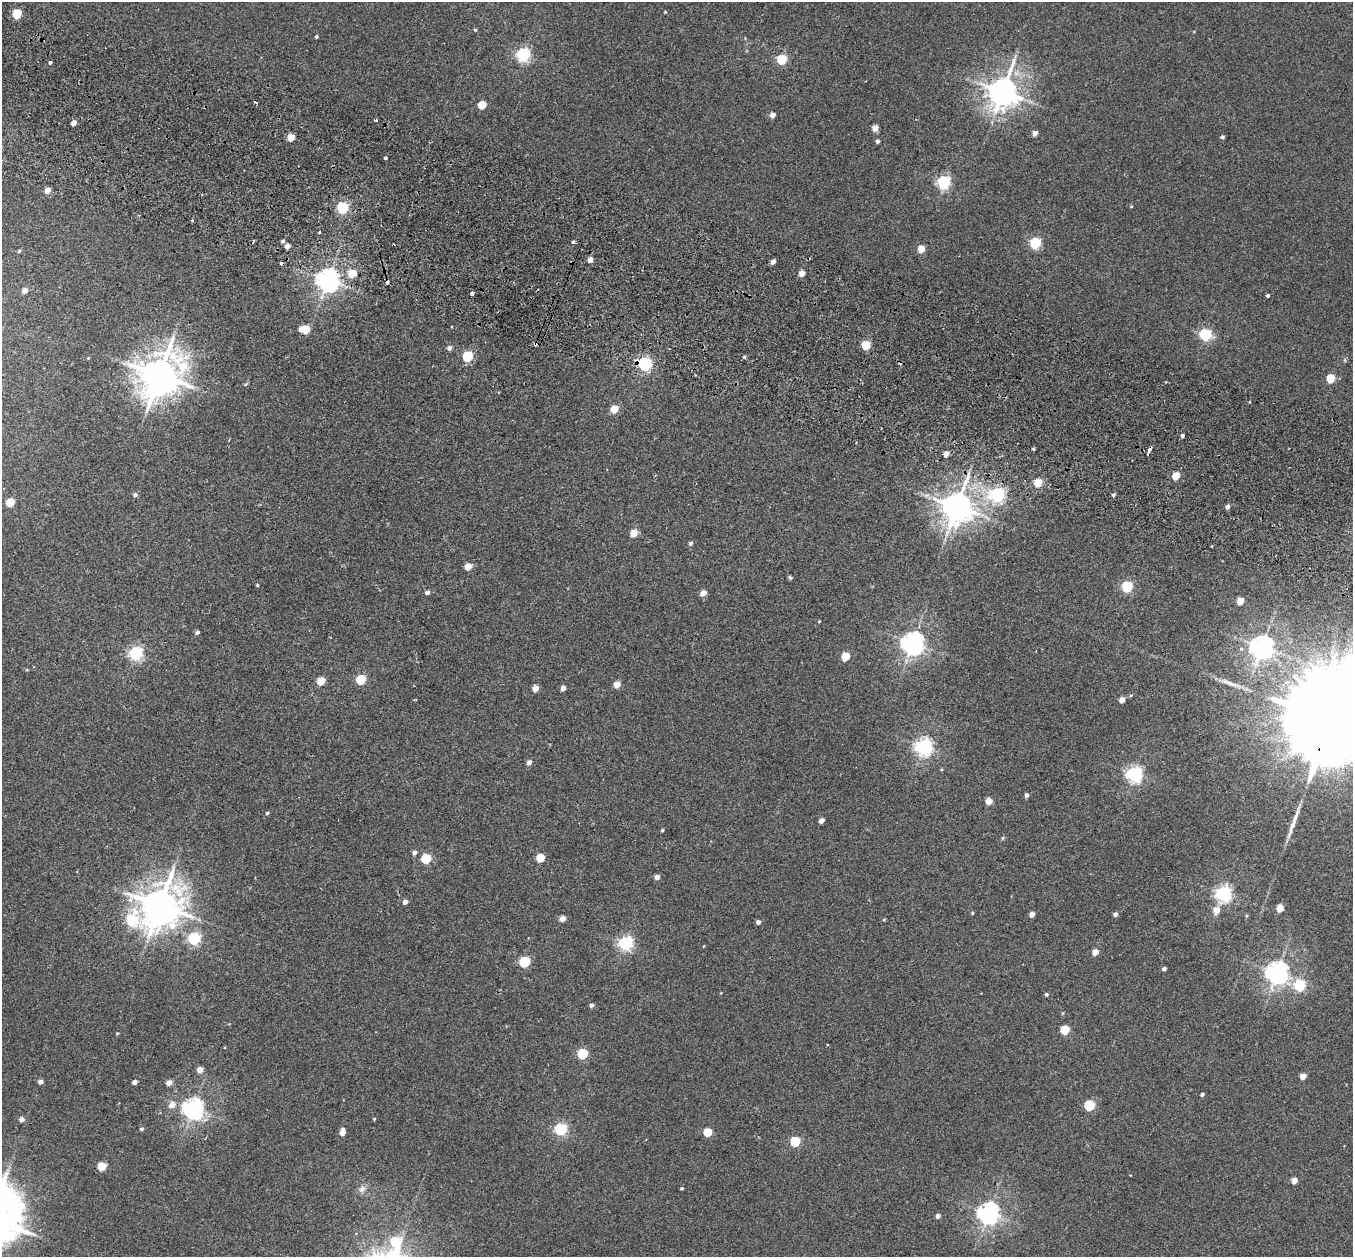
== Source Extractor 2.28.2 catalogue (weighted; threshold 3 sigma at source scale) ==
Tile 11 of 4 x 4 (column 3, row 3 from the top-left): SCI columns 2728-4078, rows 1575-2829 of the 5452 x 5530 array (HDU 1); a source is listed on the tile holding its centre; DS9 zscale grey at full resolution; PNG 1355 x 1259 px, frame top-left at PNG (2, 2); no overlay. Shown black and unused: <1% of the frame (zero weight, under 2 of 3 exposures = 3% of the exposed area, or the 3 px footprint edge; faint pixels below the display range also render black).
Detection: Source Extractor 2.28.2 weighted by HDU 2 'WHT'; one run over the whole footprint, this tile lists its part. Background 0.0409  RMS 0.007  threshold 0.0316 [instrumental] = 3 sigma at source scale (4.5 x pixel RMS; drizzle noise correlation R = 1.50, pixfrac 1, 0.05/0.05 arcsec/px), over >= 5 px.
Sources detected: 156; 7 cosmic-ray / hot-pixel residue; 2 long thin detections or spike segments (spike, bleed or trail) — not listed; the other 147 listed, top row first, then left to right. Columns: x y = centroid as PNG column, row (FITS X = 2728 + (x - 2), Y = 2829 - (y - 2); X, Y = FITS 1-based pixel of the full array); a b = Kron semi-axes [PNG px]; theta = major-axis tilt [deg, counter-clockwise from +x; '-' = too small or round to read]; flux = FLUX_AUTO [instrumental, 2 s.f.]
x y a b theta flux
665 12 4 3 - 0.59
17 14 5 5 - 37
316 36 3 3 - 1
523 54 6 6 - 140
782 59 5 5 - 46
50 62 4 3 - 2.9
1003 92 10 8 69 1100
482 105 5 5 - 20
772 115 4 4 - 5
376 120 4 3 - 0.76
74 123 5 4 - 5.7
875 128 5 4 - 8.7
1035 133 4 4 - 5.1
291 137 5 5 - 14
1222 137 5 3 - 1.5
877 141 4 4 - 2.1
385 158 3 3 - 2.1
944 182 6 5 - 130
47 190 5 4 - 5.9
1131 206 4 4 - 0.61
343 208 6 5 - 84
192 220 3 3 - 2.2
319 232 4 3 - 0.89
283 241 5 4 - 1.2
573 242 4 4 - 1
1035 243 6 5 - 71
287 246 4 4 - 4.9
921 249 5 4 - 14
19 251 4 4 - 0.89
590 260 5 4 - 5.1
773 261 4 4 - 4
352 273 5 5 - 17
802 273 4 4 - 8.2
328 280 8 7 - 560
25 290 5 4 - 4.5
472 293 3 3 - 8.9
1267 295 3 3 - 1.4
305 329 7 5 1 27
1205 335 6 5 - 92
866 345 5 5 - 31
449 348 5 5 - 2.4
467 356 6 5 - 55
744 357 4 4 - 1
88 358 4 3 - 0.62
1344 360 6 3 -70 0.84
645 364 6 6 - 140
159 375 14 11 45 2100
1330 378 5 5 - 25
246 384 6 4 27 0.82
614 409 5 5 - 18
1182 435 4 4 - 1.8
1033 449 3 3 - 1.3
1149 451 7 3 67 12
946 454 5 4 - 5.1
1176 475 5 4 - 18
1038 483 5 5 - 23
135 495 6 5 - 1.7
997 495 7 6 - 180
1113 495 4 4 - 1.3
10 502 5 5 - 21
1228 506 5 4 - 2.6
957 507 10 9 - 1200
634 533 5 5 - 14
690 543 5 5 - 1.5
1212 546 3 2 - 1.5
468 567 5 4 - 12
790 577 6 4 -50 1.1
257 585 3 3 - 0.75
1127 586 6 5 - 73
427 592 5 4 - 2.4
703 593 5 4 - 7
1240 601 5 4 - 13
819 621 3 3 - 0.56
197 632 5 4 - 1.8
913 643 7 7 - 540
1262 647 8 7 - 570
136 653 6 6 - 150
845 656 5 5 - 23
361 680 6 5 - 37
321 681 5 5 - 19
617 685 5 5 - 8.4
535 688 5 4 - 7.2
563 688 5 4 - 3.7
1131 695 5 3 - 0.8
1122 700 5 4 - 6.1
1331 720 46 20 67 35000
924 747 7 6 - 270
529 762 5 5 - 3.4
1134 774 6 6 - 220
1026 795 4 4 - 2.4
989 801 5 5 - 9.4
267 813 4 4 - 1.1
821 820 5 4 - 4.7
662 830 4 3 - 0.83
1002 838 5 4 - 0.85
414 852 5 5 - 2.4
426 858 6 5 - 41
540 858 5 5 - 23
657 877 4 4 - 4.3
1223 894 6 6 - 230
405 902 5 4 - 3.3
160 905 13 12 - 2000
1280 908 5 4 - 13
1216 910 6 5 - 8.5
972 913 5 4 - 0.8
1032 914 4 4 - 5.4
1115 914 4 4 - 2.3
1246 916 5 3 - 0.76
562 918 5 4 - 5.9
131 920 8 8 - 66
884 920 4 4 - 0.64
758 922 4 4 - 2.3
194 939 6 5 - 110
626 943 6 6 - 160
1095 952 5 4 - 8.6
525 962 6 5 - 59
1164 969 4 3 - 2
1277 973 7 7 - 530
1300 986 6 6 - 61
1046 994 4 4 - 1.2
591 1005 4 4 - 2.1
1063 1013 5 3 - 0.61
1065 1030 5 5 - 28
117 1033 4 3 - 0.73
583 1054 6 5 - 55
200 1070 5 5 - 6.5
1303 1076 5 4 - 8.9
40 1082 4 4 - 3.7
134 1082 4 4 - 3.1
169 1083 5 4 - 5.4
1202 1094 4 4 - 1.6
172 1105 7 6 - 6.2
1089 1105 6 5 - 57
193 1109 7 7 - 410
22 1119 5 5 - 3.6
374 1119 4 4 - 0.65
142 1129 5 4 - 1.3
561 1129 6 5 - 110
342 1132 6 4 82 6
708 1132 5 5 - 25
795 1141 5 5 - 43
102 1166 5 5 - 25
1294 1181 5 4 - 8.7
682 1188 3 3 - 0.84
362 1189 10 9 - 3.5
988 1214 7 7 - 440
938 1216 4 4 - 2.9
Overlapping masked pixels (flux is a lower limit): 5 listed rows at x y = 328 280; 645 364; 1149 451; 957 507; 1331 720
Isophote crosses this tile's border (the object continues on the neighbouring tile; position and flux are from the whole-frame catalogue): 1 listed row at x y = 1331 720